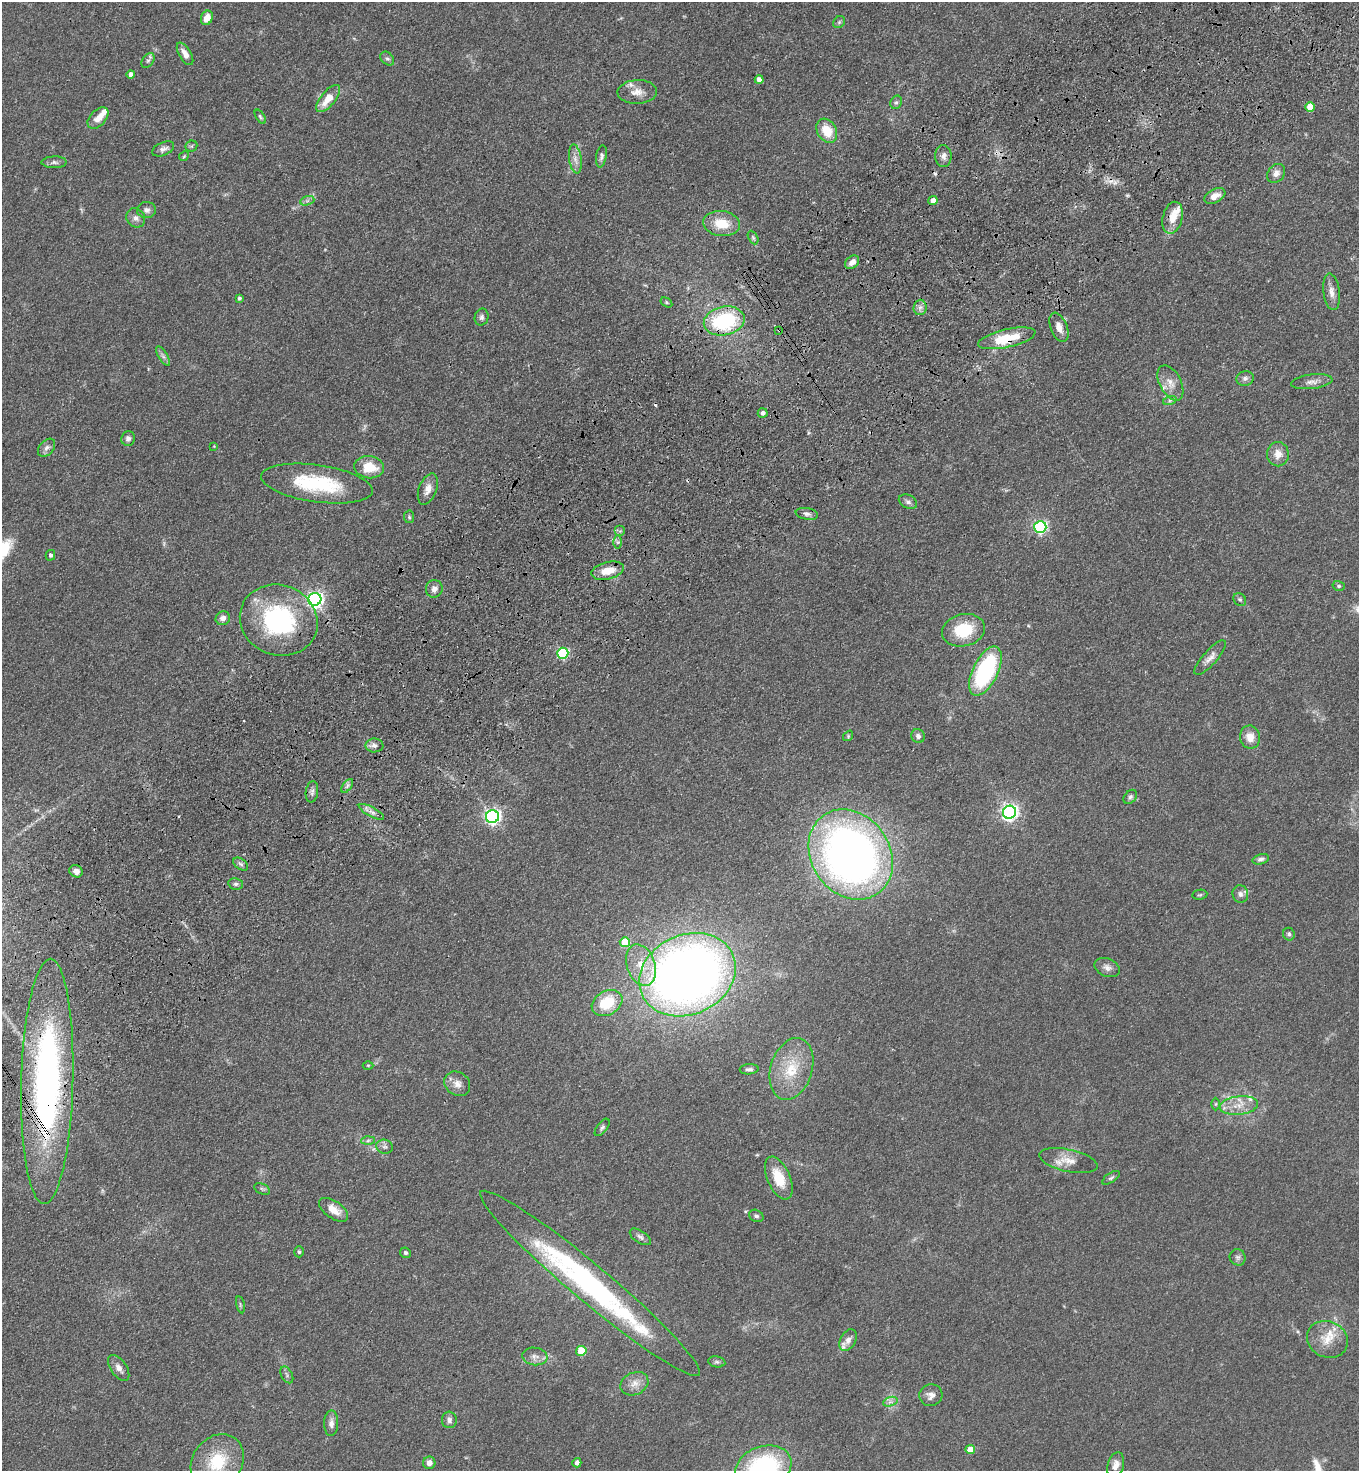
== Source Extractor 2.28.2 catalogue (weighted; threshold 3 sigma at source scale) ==
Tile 10 of 4 x 4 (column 2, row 3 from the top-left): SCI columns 1731-3087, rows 1569-3037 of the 6036 x 6074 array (HDU 1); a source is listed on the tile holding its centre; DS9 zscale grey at full resolution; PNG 1361 x 1473 px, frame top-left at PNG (2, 2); each listed source drawn as its Kron ellipse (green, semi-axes under 4 px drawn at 4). Shown black and unused: <1% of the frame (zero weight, under 3 of 4 exposures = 6% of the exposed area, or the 3 px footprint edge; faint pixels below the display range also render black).
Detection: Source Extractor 2.28.2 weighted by HDU 2 'WHT'; one run over the whole footprint, this tile lists its part. Background 0.0845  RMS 0.0065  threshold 0.0292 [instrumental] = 3 sigma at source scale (4.5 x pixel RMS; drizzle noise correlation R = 1.50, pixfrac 1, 0.05/0.05 arcsec/px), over >= 5 px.
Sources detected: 149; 3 too faint to see at this stretch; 1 inside a brighter object's white glare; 5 cosmic-ray / hot-pixel residue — neither listed nor drawn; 6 inside a brighter listed object's ellipse — not listed separately; the other 134 listed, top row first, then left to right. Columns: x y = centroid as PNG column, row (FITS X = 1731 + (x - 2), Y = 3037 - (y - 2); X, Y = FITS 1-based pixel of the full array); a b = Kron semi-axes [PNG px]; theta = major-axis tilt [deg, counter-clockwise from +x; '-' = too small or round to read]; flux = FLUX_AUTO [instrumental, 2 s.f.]
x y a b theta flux
207 18 7 5 67 6.5
839 22 6 5 - 1.1
185 54 12 6 -59 4.6
387 59 8 5 -45 1.3
148 60 8 5 53 1.6
131 74 4 4 - 3.2
759 79 4 4 - 4
637 92 20 12 2 7
328 99 16 7 51 11
896 102 7 5 66 1.4
1310 107 5 4 - 12
260 117 8 4 -58 1.1
98 118 13 8 47 5.9
827 131 13 9 -59 13
191 146 6 5 - 1
163 149 11 6 23 2.7
184 156 5 4 - 0.81
601 156 11 5 81 1.9
943 156 11 8 -89 3.7
575 159 14 6 -82 3.9
54 162 12 6 1 2.2
1276 173 10 8 51 3.9
1215 196 11 7 26 5.5
307 201 7 4 18 1.5
933 201 4 4 - 5
146 210 9 8 - 2.6
136 218 10 9 - 2.9
1173 218 16 10 76 9.4
722 224 18 12 -8 15
753 238 7 4 -63 1.1
852 262 8 5 41 4
1331 292 18 8 -82 4.9
239 298 4 3 - 1.5
666 302 6 4 -32 0.8
920 307 8 6 88 2.4
482 317 8 7 - 1.9
724 321 21 14 13 59
1059 327 15 8 -68 5.7
779 330 3 3 - 1.2
1007 338 29 9 13 23
163 356 11 4 -58 2
1245 378 9 7 14 2.2
1312 382 21 7 7 4.1
1170 383 19 10 -62 7.2
1170 400 7 4 19 1.3
763 413 5 4 - 2.2
128 438 7 6 - 2.5
214 446 4 4 - 0.44
47 448 10 7 48 2.4
1278 454 12 11 - 6.8
369 467 15 11 -7 15
317 484 56 18 -8 48
428 489 16 9 69 5.4
908 502 10 6 -25 2
807 514 11 6 -10 2.3
409 517 6 5 - 0.96
1040 527 6 6 - 120
620 531 5 5 - 1.3
617 542 6 4 -89 1.2
50 555 5 5 - 1.7
608 571 16 8 14 11
1339 586 6 5 - 1.1
434 589 9 8 - 3.5
315 599 6 6 - 220
1240 599 7 5 -43 1.3
223 618 7 6 - 3.4
279 620 39 35 -22 82
963 630 22 16 13 27
563 653 5 5 - 68
1210 658 22 7 48 4.5
985 671 26 12 64 79
848 736 6 4 51 0.83
918 736 7 6 - 2.1
1250 737 11 10 - 7.4
374 745 9 7 1 2.7
347 786 8 4 54 1.7
312 792 10 6 82 2.2
1130 797 8 5 49 1.6
371 812 14 4 -29 2.8
1009 812 6 6 - 230
492 817 6 6 - 200
851 854 48 39 -56 400
1261 859 8 5 14 1.8
241 864 8 5 -36 1.6
76 871 7 6 - 3.4
236 884 7 5 -11 1.6
1240 894 9 7 -76 2.6
1200 895 7 5 8 1.1
1289 934 6 6 - 1.7
625 942 5 5 - 18
641 965 21 14 -71 14
1107 967 13 9 -22 3.4
687 975 50 40 25 620
607 1003 16 12 29 23
368 1065 5 3 - 0.57
749 1069 9 5 4 1.8
791 1069 32 21 73 23
47 1081 122 26 88 230
457 1084 14 11 -37 5
1216 1104 6 4 89 0.87
1239 1105 19 9 7 8.5
602 1127 10 5 52 1.6
368 1141 6 4 2 1.2
384 1147 8 7 - 2
1068 1161 30 11 -12 9
779 1178 23 11 -66 17
1111 1178 10 4 34 1.4
262 1189 8 5 -25 1.3
334 1210 17 8 -34 7.8
756 1216 7 6 - 1.6
640 1237 12 6 -33 2.1
299 1252 5 4 - 0.93
405 1253 5 5 - 1.4
1238 1257 8 7 - 1.8
590 1283 142 18 -40 160
240 1305 8 3 -77 0.94
1327 1339 21 18 -25 12
848 1340 11 7 62 3.7
581 1351 5 5 - 23
535 1356 12 8 -7 3.9
717 1362 8 5 -9 1.4
119 1368 15 8 -56 4.1
287 1375 9 5 -62 1.7
634 1384 14 11 26 5.6
931 1395 11 11 - 3.9
890 1402 7 4 18 1.9
449 1420 8 7 - 2.5
331 1423 13 7 88 3.7
970 1449 5 4 - 9.7
217 1462 29 24 51 29
429 1463 6 6 - 3
577 1463 5 4 - 3.1
1116 1465 13 8 74 4.5
764 1467 29 20 18 83
Overlapping masked pixels (flux is a lower limit): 5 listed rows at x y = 724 321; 779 330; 1007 338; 47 1081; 217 1462
Isophote crosses this tile's border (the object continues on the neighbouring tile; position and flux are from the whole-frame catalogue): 2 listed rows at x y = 217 1462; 764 1467